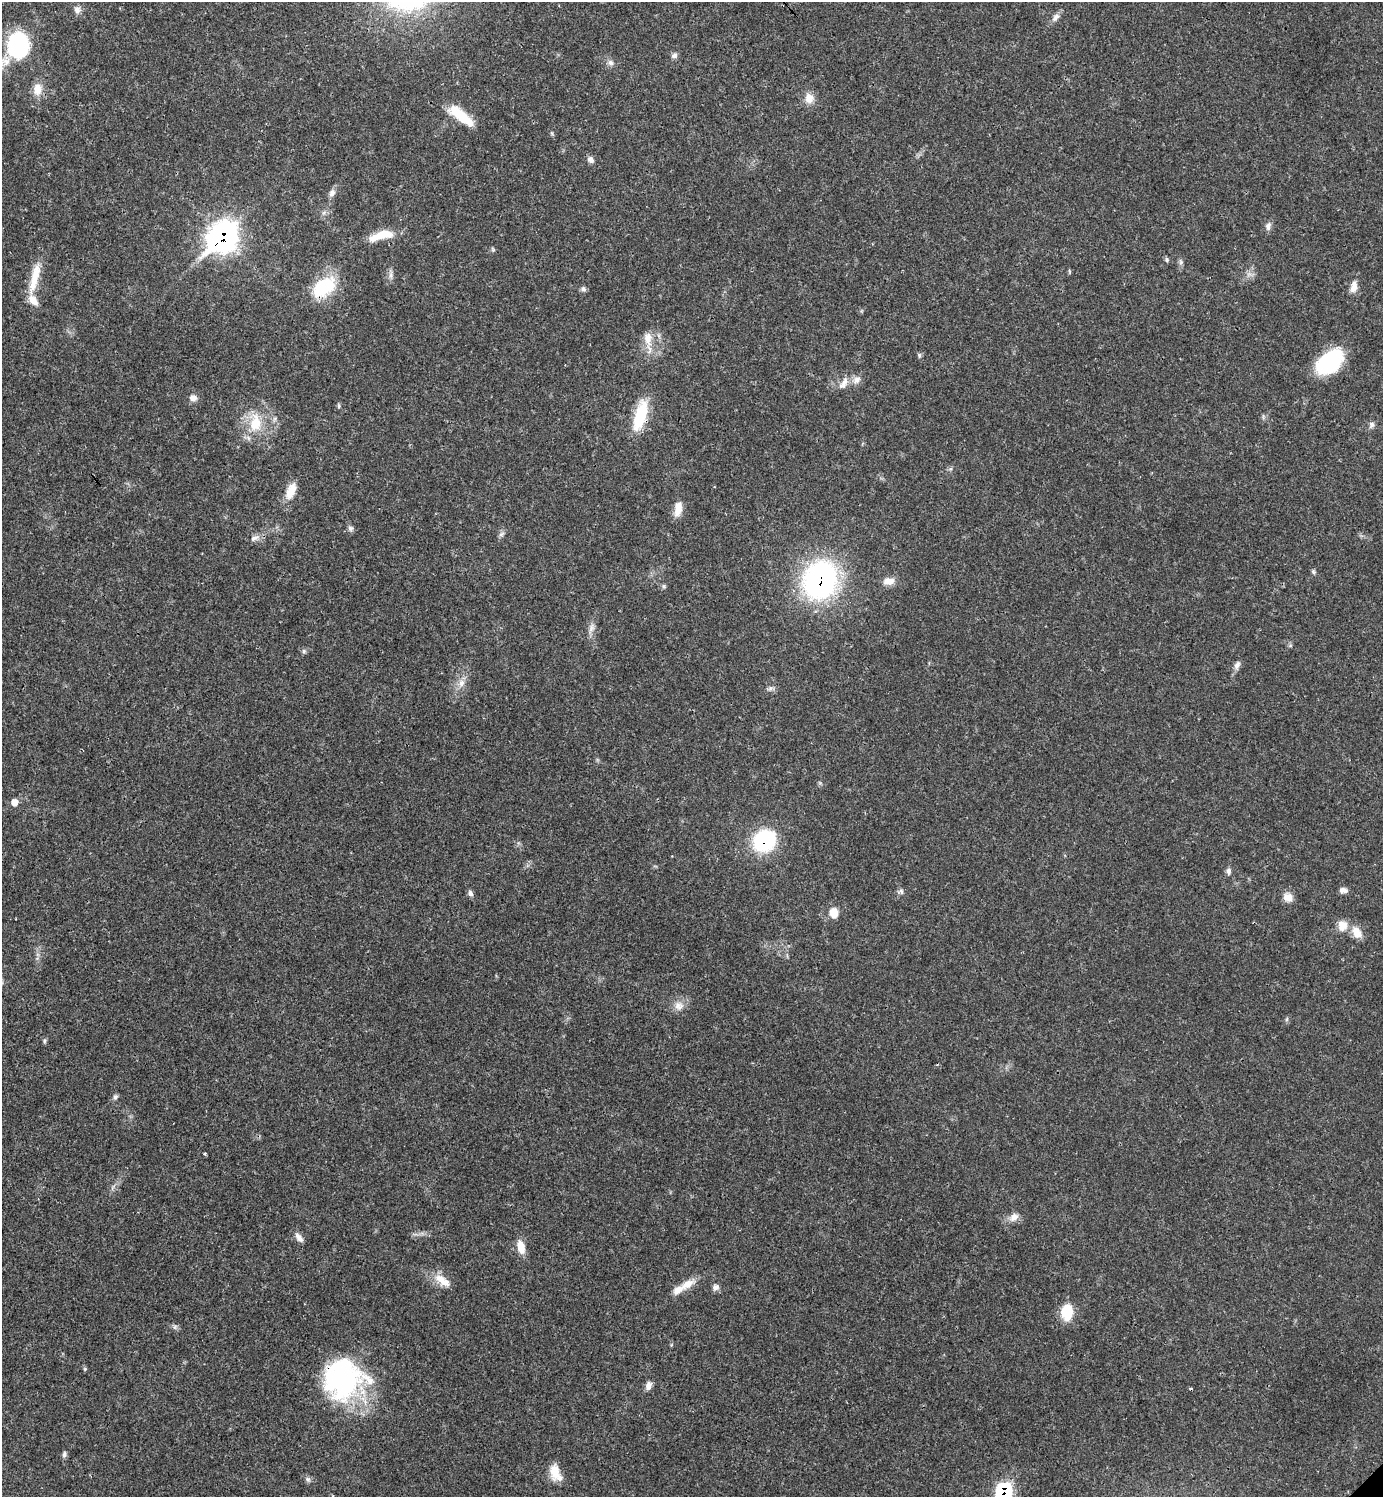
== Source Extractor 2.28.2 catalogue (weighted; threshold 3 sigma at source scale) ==
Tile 11 of 4 x 4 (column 3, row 3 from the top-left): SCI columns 3065-4445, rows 1498-2992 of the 5984 x 5985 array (HDU 1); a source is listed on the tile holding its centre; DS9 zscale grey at full resolution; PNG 1385 x 1499 px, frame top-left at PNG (2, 2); no overlay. Shown black and unused: <1% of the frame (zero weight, under 3 of 4 exposures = <1% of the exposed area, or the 3 px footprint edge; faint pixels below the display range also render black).
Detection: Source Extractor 2.28.2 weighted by HDU 2 'WHT'; one run over the whole footprint, this tile lists its part. Background 0.02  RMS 0.0022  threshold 0.01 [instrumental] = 3 sigma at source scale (4.5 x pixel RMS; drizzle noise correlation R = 1.50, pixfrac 1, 0.05/0.05 arcsec/px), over >= 5 px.
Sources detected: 78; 1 cosmic-ray / hot-pixel residue — not listed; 3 inside a brighter listed object's ellipse — not listed separately; the other 74 listed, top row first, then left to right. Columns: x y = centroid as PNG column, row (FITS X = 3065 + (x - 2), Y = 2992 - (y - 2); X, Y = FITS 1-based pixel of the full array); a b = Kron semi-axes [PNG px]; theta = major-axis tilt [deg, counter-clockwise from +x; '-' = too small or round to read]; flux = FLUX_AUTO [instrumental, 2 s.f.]
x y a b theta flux
77 10 10 8 -76 1.1
1056 17 13 8 54 1.1
18 45 18 16 87 34
674 55 8 7 - 0.75
611 63 8 7 - 0.83
37 89 16 11 -89 2.6
809 98 14 12 -82 2.3
461 115 33 10 -38 6.8
591 160 9 7 -52 0.89
332 193 11 8 63 1
1268 226 11 7 79 0.98
384 235 25 12 12 4.2
223 237 16 12 45 140
1166 260 6 5 - 0.41
1181 262 6 5 - 0.46
1069 271 6 3 -71 0.26
391 275 9 4 82 0.73
35 278 44 9 76 5.2
323 287 29 18 38 12
1354 287 15 8 78 1.8
583 289 7 6 - 0.61
648 339 21 12 -84 3.2
919 355 6 5 - 0.42
1330 362 30 18 42 18
856 380 13 9 37 1.5
844 383 19 9 60 1.8
193 398 10 8 -12 1.2
339 406 6 4 89 0.32
640 415 36 13 74 9.6
255 423 26 17 86 7
1371 425 9 7 69 0.77
291 491 22 11 68 3.5
678 509 19 9 79 2.4
350 528 8 7 - 0.64
501 534 9 5 36 0.58
254 538 13 7 23 1.2
1313 572 7 5 -69 0.39
820 580 33 28 67 55
889 581 14 9 5 2
664 586 6 5 - 0.38
592 628 13 7 73 1.2
304 651 6 5 - 0.43
1237 665 12 7 68 0.96
461 683 11 8 82 1.6
770 688 7 6 - 0.58
14 802 8 8 - 1.5
764 841 20 17 37 22
1228 871 8 7 - 0.72
1343 890 10 6 -8 0.97
901 891 8 6 -75 0.58
470 893 9 6 -65 0.65
1288 897 12 10 -34 2
834 913 12 10 -80 2.3
1342 925 13 13 - 2.6
1357 932 17 12 -57 2.6
679 1006 14 13 - 2
1287 1019 6 4 71 0.31
45 1041 7 4 71 0.38
115 1097 8 6 63 0.55
205 1154 3 3 - 0.43
1014 1217 13 9 41 1.7
299 1237 14 7 -53 1.2
521 1247 16 9 -76 3
442 1280 26 11 -37 3.3
687 1284 23 10 30 3
715 1287 8 7 - 0.98
1067 1313 19 14 -89 5.3
85 1369 6 4 -46 0.28
343 1379 46 43 21 39
648 1386 11 7 82 1.1
64 1454 8 6 76 0.57
555 1471 20 12 -86 3.6
308 1479 6 6 - 0.54
1003 1491 12 10 40 21
Overlapping masked pixels (flux is a lower limit): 7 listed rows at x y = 223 237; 323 287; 640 415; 820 580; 764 841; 343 1379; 1003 1491
Isophote crosses this tile's border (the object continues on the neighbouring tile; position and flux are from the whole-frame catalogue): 1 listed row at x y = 1003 1491